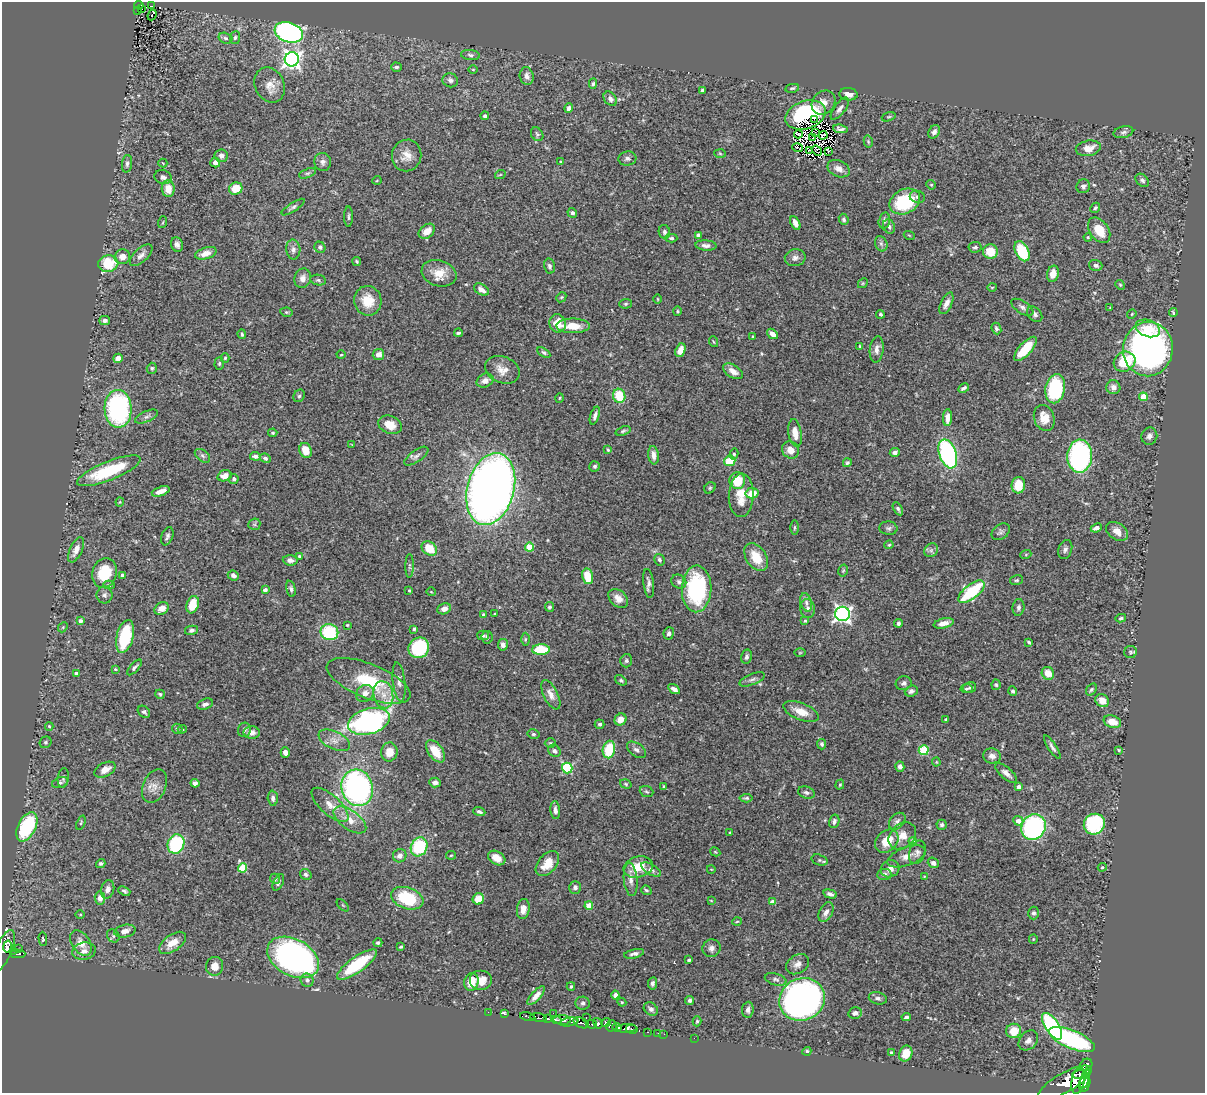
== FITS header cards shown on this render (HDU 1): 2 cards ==
NAXIS1  =                 1203
NAXIS2  =                 1091

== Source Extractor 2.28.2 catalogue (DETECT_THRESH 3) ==
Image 1203 x 1091 px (HDU 1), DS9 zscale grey, 1 PNG px = 1 image px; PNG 1207 x 1095 px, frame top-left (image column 1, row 1091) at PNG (2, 2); each listed source drawn as its Kron ellipse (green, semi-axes under 4 px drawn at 4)
Background 0.859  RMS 0.028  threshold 0.0838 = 3 sigma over >= 5 px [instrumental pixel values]
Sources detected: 460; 6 with non-positive FLUX_AUTO (blend fragments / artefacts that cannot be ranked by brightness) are neither listed nor drawn; the other 454 listed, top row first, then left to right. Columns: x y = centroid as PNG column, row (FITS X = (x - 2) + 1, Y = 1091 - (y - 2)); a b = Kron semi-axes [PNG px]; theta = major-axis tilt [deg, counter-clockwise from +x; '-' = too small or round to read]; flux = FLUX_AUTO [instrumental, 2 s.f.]
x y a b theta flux
139 5 4 3 - 80
151 6 3 2 - 1.5
141 8 3 2 - 5.7
138 11 2 2 - 2.5
152 15 5 2 - 4.4
289 32 14 10 -19 550
225 38 7 5 -17 4.2
235 38 6 5 - 3.3
470 55 9 5 -8 4.7
292 59 7 7 - 790
396 67 5 4 - 4.6
473 70 5 3 - 1.7
527 76 9 7 -79 9.9
450 80 8 7 - 6.3
593 84 5 4 - 3.7
270 85 18 14 -64 23
792 88 7 4 11 2.7
702 90 3 3 - 3.4
848 94 9 6 -7 12
610 99 8 6 -50 8.9
824 103 13 11 46 18
569 108 5 4 - 5.8
840 109 13 5 54 8.3
805 115 21 14 18 180
485 116 4 4 - 3.5
889 117 7 4 18 2.5
814 119 2 2 - 290
840 129 7 4 -8 5.4
934 132 7 5 59 6.4
1123 132 10 5 13 5.3
815 133 2 2 - 0.77
537 134 7 5 -56 3.7
798 134 4 2 - 1
823 135 4 2 - 2.1
812 138 2 2 - 2.4
868 141 6 4 -79 2.6
798 148 5 2 - 0.8
1088 148 12 7 10 20
810 151 3 2 - 1.2
817 151 6 3 -39 0.99
828 152 3 2 - 2.4
720 153 6 4 -3 2.2
407 155 16 14 71 21
221 156 6 6 - 8.3
627 159 9 7 9 5.4
323 162 9 8 - 7.4
561 162 4 3 - 3
163 163 4 3 - 1.3
215 163 5 5 - 9.8
127 164 9 5 84 5.3
839 169 12 8 -24 14
307 173 9 4 20 3.5
500 175 5 3 - 1.7
163 177 8 7 - 6.6
377 180 5 3 - 1.7
1142 180 8 5 -41 5.4
931 185 5 4 - 2.3
1083 186 7 6 - 5.5
168 189 8 6 -84 24
236 189 7 6 - 36
917 197 7 6 - 4.6
905 201 16 12 26 110
293 207 13 4 34 4.6
1095 208 5 4 - 3.2
572 213 5 4 - 5.5
349 217 10 3 90 3.4
844 219 6 4 -67 3.6
884 220 8 5 75 6.3
163 222 6 3 71 1.8
795 223 7 4 -64 9.6
889 227 7 6 - 5.9
1099 230 14 9 -54 34
427 231 9 6 38 19
664 232 7 5 -79 4.7
698 235 4 3 - 5.3
909 235 5 3 - 1.6
1088 237 4 3 - 1.7
671 238 6 4 -1 3.2
177 244 7 6 - 7.7
881 244 8 6 -69 5.6
706 245 10 5 -5 8.1
320 247 6 5 - 5
975 247 6 5 - 4.5
293 249 10 7 -85 7.8
990 251 7 7 - 39
1022 251 11 6 -64 82
206 253 11 5 17 16
141 255 14 6 42 9.6
122 257 8 7 - 11
795 258 10 8 9 9
356 261 5 4 - 2.9
108 264 10 8 11 65
1096 265 6 5 - 6.1
549 266 7 5 -77 4.7
439 273 18 13 -16 29
1053 274 8 6 75 17
303 278 10 8 71 12
318 280 8 5 -10 4.2
863 283 5 4 - 2.4
1120 285 5 4 - 2.4
992 287 5 3 - 1.5
481 290 8 5 -33 12
561 297 5 4 - 2.5
658 299 5 3 - 1.5
368 301 15 13 -79 38
946 303 12 5 65 10
626 304 6 5 - 2.7
1022 307 12 6 -32 7.2
1110 308 3 2 - 1.6
677 311 5 4 - 2.5
286 312 6 4 -12 2.7
1173 313 4 3 - 2.9
880 314 4 4 - 3.3
1035 314 9 6 -48 6
1132 314 5 4 - 1.8
105 320 5 4 - 5.1
558 323 9 8 - 32
573 326 16 7 0 32
1148 328 13 8 -20 24
996 329 6 4 -65 4
458 333 4 3 - 3.3
242 334 5 3 - 3
772 334 6 4 -40 12
753 336 3 2 - 1.7
714 342 5 3 - 1.8
860 346 4 3 - 1.7
877 349 13 7 83 10
1025 349 15 6 48 49
1148 349 27 25 84 670
680 350 7 5 69 16
544 353 7 4 -32 3.7
341 355 4 3 - 1.5
378 355 6 5 - 11
118 358 5 4 - 13
225 358 4 4 - 2.7
1124 362 11 9 28 65
219 363 6 4 88 3
152 368 5 5 - 3.2
502 370 18 13 -22 22
733 371 11 6 -33 15
485 381 9 6 25 12
1113 387 7 7 - 9.1
964 388 6 3 30 4.4
1055 389 15 9 80 150
299 396 6 5 - 3.8
619 396 7 6 - 52
1143 397 4 4 - 46
560 398 5 3 - 1.8
118 409 19 13 -87 330
595 415 9 4 71 7
147 417 12 5 23 6.1
948 418 8 4 88 13
1044 418 13 10 -70 25
390 425 12 9 -21 25
623 431 8 4 19 3.2
273 433 4 3 - 3
795 433 14 6 -81 21
1149 436 9 8 - 7.8
352 445 3 2 - 1.4
306 450 7 6 - 25
608 450 4 3 - 2.4
790 450 9 8 - 19
895 452 5 4 - 5.4
734 454 5 4 - 3.1
948 454 15 8 -71 260
653 455 9 5 -84 11
202 456 9 5 -38 4.9
255 456 5 3 - 5.7
416 456 14 6 35 7.7
1080 456 16 12 88 310
265 458 6 4 -27 4.6
730 461 6 5 - 51
847 463 4 4 - 3.3
595 466 5 5 - 3.7
109 471 34 9 22 120
224 476 7 5 17 15
234 479 5 4 - 3.4
737 481 8 8 - 48
1018 485 8 6 83 41
710 488 6 5 - 3.2
491 489 37 23 75 1800
161 491 9 4 19 17
752 493 6 5 - 32
741 495 22 12 87 38
120 502 4 4 - 1.7
898 509 7 4 -59 4.6
254 524 6 5 - 3.1
794 527 7 3 89 2.7
888 528 9 6 -6 5
1096 528 6 4 25 13
1117 531 12 8 -35 17
1001 532 10 7 37 5.5
167 536 9 5 69 5.5
889 545 4 3 - 2.3
530 547 4 4 - 64
429 548 8 6 -39 40
1065 549 10 6 71 6.4
76 550 13 6 65 13
931 550 7 6 - 5.2
1026 554 6 3 20 1.9
299 556 3 3 - 2.4
756 557 15 10 -57 39
290 560 7 5 -3 7.5
659 560 6 5 - 4.5
409 566 11 4 88 4.3
843 571 6 4 77 2.5
104 573 15 12 73 55
122 575 3 3 - 6.4
233 576 6 4 -23 6.3
587 576 8 5 -76 38
1017 580 6 4 15 3.1
679 582 8 6 -33 5.4
649 583 14 5 -83 7.6
109 585 5 4 - 3.2
291 589 8 4 -76 4.6
697 589 23 15 88 210
265 590 4 4 - 7.7
409 590 3 2 - 2
431 592 4 3 - 1.5
971 592 16 7 38 120
104 595 8 8 - 5.9
618 598 11 8 -44 14
806 602 9 5 -74 7.4
193 605 9 6 72 38
549 607 5 4 - 3.6
1018 607 8 6 83 6.4
162 608 7 5 32 17
444 609 7 5 24 8.8
808 609 9 7 -84 7.5
495 614 3 3 - 2.5
842 614 7 7 - 610
484 615 4 3 - 6.6
1121 618 5 3 - 3.2
80 621 4 4 - 8
805 621 4 4 - 2.2
898 623 4 3 - 4.1
944 623 10 5 13 15
347 625 3 3 - 1.7
63 627 5 4 - 2.2
414 629 3 3 - 2.6
192 630 6 4 13 5
329 632 9 8 - 98
669 633 6 5 - 5.6
483 635 6 5 - 3.8
125 637 17 8 76 110
487 637 6 5 - 5
525 639 6 4 89 2.8
1029 642 4 2 - 2.8
503 645 6 5 - 6.5
419 648 11 10 - 140
541 650 9 5 2 69
1130 652 6 6 - 3.5
800 653 5 3 - 1.7
746 657 7 5 77 5.4
626 661 6 6 - 4
134 667 10 4 48 4.5
115 669 4 4 - 2
76 673 4 3 - 6.2
1048 673 7 6 - 20
752 679 13 5 21 6.8
621 680 6 4 -38 3
368 681 44 17 -22 110
399 682 20 6 -84 9.7
904 683 8 7 - 5.4
996 685 5 4 - 2.5
970 688 7 5 13 3.7
674 689 6 4 -32 8.2
966 689 6 4 8 2.7
1091 689 6 4 51 3.2
911 691 6 5 - 5.8
1013 691 5 4 - 4.3
365 693 9 8 - 13
160 694 5 4 - 3
383 695 14 9 -78 24
551 695 16 7 -64 14
1102 701 7 6 - 18
205 704 8 5 20 6.9
144 712 7 5 -44 4.3
801 712 19 8 -22 25
620 720 6 5 - 17
946 720 3 3 - 4.9
369 721 21 12 15 460
1112 722 9 6 -19 26
599 724 5 4 - 4.8
49 726 4 4 - 2
177 729 5 5 - 3.5
182 729 4 4 - 2.2
244 730 7 6 - 5.5
252 732 8 6 -1 13
533 734 6 4 -13 2.7
334 740 17 8 -26 15
46 742 6 5 - 4
550 743 6 5 - 2.8
822 744 5 4 - 3.7
1052 747 14 4 -57 6.2
609 750 9 6 78 75
636 750 11 6 -35 6.8
924 750 5 5 - 110
1119 750 4 3 - 2.5
435 751 13 7 -54 36
554 751 7 5 -47 5.6
389 752 9 8 - 22
285 753 5 4 - 9.9
992 756 9 7 -10 11
936 762 4 4 - 1.9
900 767 5 4 - 6
567 768 5 5 - 150
105 770 11 6 28 18
1006 773 13 5 -41 10
63 778 10 5 83 4.3
60 782 8 5 16 4.2
195 783 4 4 - 7.8
435 783 6 5 - 6.5
626 784 6 4 -18 2.8
840 785 5 4 - 3
155 786 17 11 66 17
664 787 4 3 - 3.3
1018 787 4 3 - 7.9
357 788 18 15 -74 510
647 792 7 5 -20 3.2
806 793 9 5 -17 5.2
273 798 7 5 -86 6.5
746 798 6 3 5 3.1
330 805 23 9 -42 23
555 810 9 4 -85 7.5
479 812 6 4 -21 4.9
350 820 19 9 -36 25
834 821 7 5 75 5.6
897 821 9 7 45 6.8
1018 821 5 4 - 14
81 823 7 4 68 2.4
1094 824 11 10 - 150
942 825 5 5 - 4.6
27 827 16 8 63 180
1033 827 13 12 - 320
729 832 3 2 - 1.7
902 836 15 11 44 21
887 841 13 10 42 38
913 842 4 4 - 12
176 844 10 8 66 130
419 847 10 8 62 130
715 852 5 4 - 1.8
917 852 12 8 70 7.6
451 855 5 4 - 2.3
400 856 7 6 - 9.7
906 856 20 9 20 17
497 858 9 6 -32 18
819 860 8 5 -17 3.4
547 863 14 9 49 31
933 863 6 5 - 8.3
101 864 5 4 - 3.4
638 867 15 10 15 39
1102 867 4 4 - 1.8
242 868 4 4 - 83
711 869 4 3 - 1.2
890 869 9 8 - 12
651 870 11 5 -32 6.8
306 874 6 5 - 5.4
884 874 7 5 3 6.5
924 876 3 2 - 1.2
275 879 5 4 - 2.8
631 880 16 7 -84 13
278 882 9 5 65 5.5
575 887 6 5 - 6.1
108 889 9 6 75 7.3
646 890 5 4 - 3.3
124 891 6 4 -22 3.6
830 894 7 4 -14 6.2
100 898 6 5 - 10
407 898 16 10 -20 97
478 899 6 5 - 25
711 900 3 2 - 1.2
772 902 4 4 - 16
343 905 8 3 -45 1.6
589 905 4 4 - 36
523 909 10 6 83 15
826 912 11 6 62 9.3
1034 913 6 5 - 4.8
80 915 5 3 - 2.1
737 921 5 3 - 1.8
125 931 11 6 11 12
113 936 7 5 -47 4.1
43 939 7 3 -88 3.5
1033 939 5 4 - 1.9
81 943 14 9 -57 19
172 943 15 8 36 24
378 943 4 4 - 3.1
7 947 6 4 79 270
401 947 4 3 - 2.6
711 948 9 8 - 7.6
18 949 2 2 - 3.6
3 950 21 8 68 570
13 951 3 3 - 22
84 951 12 8 11 11
18 954 7 3 0 61
634 954 10 4 13 7
293 957 27 18 -28 620
689 960 3 3 - 4.1
798 964 12 9 33 12
357 965 24 7 35 98
214 966 9 8 - 19
776 979 11 5 -15 5.7
307 980 7 6 - 5.8
481 980 11 10 - 19
471 982 9 7 74 29
652 983 6 4 80 4.8
571 986 4 3 - 3.1
615 995 4 4 - 6
536 996 12 4 48 12
878 998 9 6 -14 5.6
802 999 23 21 26 950
690 1000 4 4 - 5.6
622 1002 4 4 - 2
583 1003 7 6 - 4.3
651 1009 7 6 - 5.8
748 1010 8 5 84 8.5
488 1012 2 2 - 4.5
553 1013 2 2 - 13
855 1013 7 5 12 7.9
504 1014 3 3 - 18
528 1017 8 3 -13 110
586 1017 3 2 - 45
906 1017 4 3 - 3.5
539 1018 8 3 -9 460
548 1019 4 3 - 310
556 1020 5 2 - 300
562 1020 8 4 -2 1100
697 1021 5 4 - 2.5
569 1022 9 4 10 210
581 1023 8 5 -26 290
598 1023 5 4 - 190
606 1023 5 4 - 180
591 1024 6 3 -8 300
612 1026 6 5 - 110
1052 1026 15 7 -56 310
617 1027 5 3 - 390
627 1028 10 4 2 590
632 1029 6 3 -13 240
1014 1031 7 7 - 28
647 1032 3 2 - 15
658 1033 2 2 - 11
664 1034 2 2 - 7.2
694 1038 2 2 - 4.8
1072 1039 24 9 -22 280
1028 1040 11 8 48 11
807 1051 4 4 - 3.6
891 1053 3 3 - 2.7
906 1054 8 6 67 23
1086 1065 7 5 46 280
1080 1074 7 4 4 770
1085 1079 10 4 76 1300
1078 1081 14 6 79 2000
1065 1082 30 9 29 3600
1085 1083 9 5 75 1500
At the frame edge (FLAGS 8, measured only in part): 1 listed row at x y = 3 950
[6 non-positive-flux detections neither listed nor drawn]